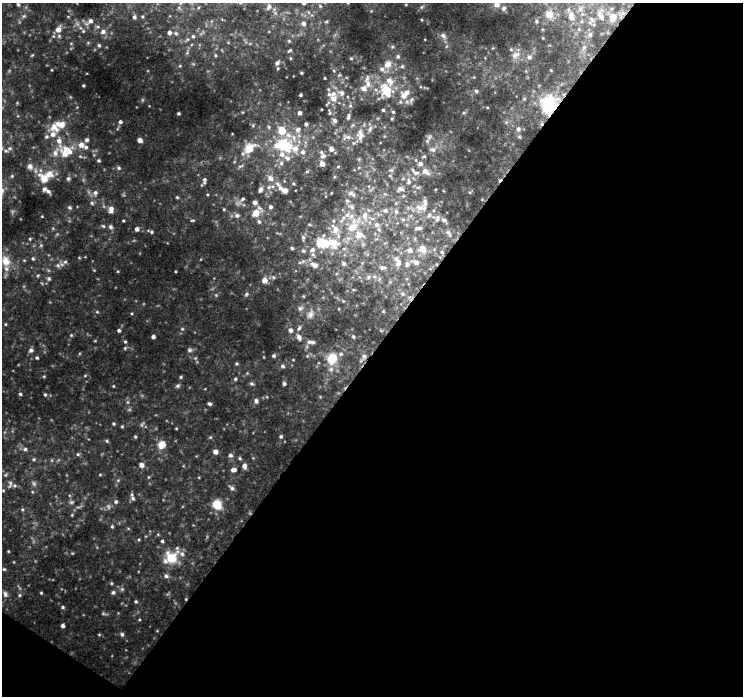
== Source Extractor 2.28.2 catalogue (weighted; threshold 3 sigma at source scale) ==
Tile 4 of 2 x 2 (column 2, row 2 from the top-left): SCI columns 742-1482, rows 52-745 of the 1483 x 1494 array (HDU 1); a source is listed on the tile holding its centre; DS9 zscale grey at full resolution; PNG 745 x 698 px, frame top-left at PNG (2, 3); no overlay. Shown black and unused: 51% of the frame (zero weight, under 3 of 4 exposures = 1% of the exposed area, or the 3 px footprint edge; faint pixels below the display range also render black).
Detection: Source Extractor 2.28.2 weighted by HDU 2 'WHT'; one run over the whole footprint, this tile lists its part. Background 0.0206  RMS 0.0061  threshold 0.0276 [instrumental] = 3 sigma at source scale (4.5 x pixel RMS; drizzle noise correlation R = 1.50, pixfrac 1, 0.0396/0.0396 arcsec/px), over >= 5 px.
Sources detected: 213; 1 cosmic-ray / hot-pixel residue — not listed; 22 inside a brighter listed object's ellipse — not listed separately; the other 190 listed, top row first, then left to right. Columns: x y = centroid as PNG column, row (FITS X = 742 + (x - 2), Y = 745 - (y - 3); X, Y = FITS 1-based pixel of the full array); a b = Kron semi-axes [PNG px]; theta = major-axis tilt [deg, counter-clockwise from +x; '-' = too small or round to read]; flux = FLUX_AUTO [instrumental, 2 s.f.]
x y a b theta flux
303 3 6 4 -27 0.76
18 4 5 4 - 0.9
496 4 6 6 - 2.7
320 6 4 4 - 0.52
269 7 7 5 63 1.6
504 8 6 5 - 0.98
549 14 10 8 -37 2.7
571 16 11 7 89 2.7
134 17 6 5 - 1.4
601 17 12 4 -50 1.5
613 17 6 6 - 6.4
90 21 7 6 - 2.3
303 24 5 5 - 1.4
58 29 7 6 - 3.5
103 32 7 6 - 2.2
169 33 5 5 - 1.6
590 34 6 5 - 1
443 35 8 5 -54 1.3
193 36 4 4 - 0.68
289 41 4 4 - 0.49
99 45 5 4 - 0.8
290 50 5 3 - 0.59
515 55 11 5 17 2
398 56 5 4 - 0.89
529 57 6 5 - 1.3
351 58 4 3 - 0.49
277 63 5 4 - 1.1
387 64 7 6 - 4.3
402 66 5 4 - 0.75
382 69 7 5 -15 1.6
301 73 3 2 - 0.47
368 84 10 6 -80 2.7
83 85 4 2 - 0.51
386 90 14 9 -67 11
476 91 5 4 - 0.79
342 93 7 6 - 1.8
300 95 3 2 - 0.61
404 96 9 8 - 3.9
333 99 11 8 -40 3.9
549 105 24 19 85 29
383 110 3 3 - 0.66
393 112 4 3 - 0.61
178 113 3 3 - 0.76
300 113 4 3 - 1.6
348 116 9 4 80 1.1
334 121 5 5 - 1.5
120 122 4 4 - 1.1
306 124 3 3 - 0.92
55 128 15 10 -40 6
298 129 7 6 - 1.7
518 129 7 6 - 1.9
282 131 6 5 - 10
288 135 9 6 -18 3
361 136 14 10 59 4.8
87 140 5 5 - 1.2
140 140 4 4 - 2.9
81 145 6 6 - 3.6
282 145 16 9 -19 26
249 148 13 9 41 8
331 149 5 5 - 2.3
433 150 7 4 -1 1.1
6 151 6 4 -18 1
69 151 20 8 -39 6.5
303 152 6 6 - 1.8
55 153 9 6 89 2.3
282 154 8 7 - 2.9
323 156 9 7 21 2.1
99 160 5 3 - 0.73
281 163 6 6 - 1.4
322 164 5 5 - 3
30 166 7 6 - 2.4
119 168 5 4 - 0.79
425 171 11 6 -37 3.3
415 173 9 5 -32 1.7
12 176 4 4 - 0.53
68 178 6 4 89 1
270 178 10 7 -48 2.9
44 179 14 9 -47 6.6
204 180 9 5 90 1.4
409 182 8 5 -84 1.4
269 187 5 5 - 1.1
280 188 7 6 - 2.3
260 189 7 4 66 1.8
401 189 9 5 -15 1.9
48 191 8 5 -19 1.5
95 193 7 5 -89 1.3
353 195 8 4 -44 1.4
177 197 5 3 - 0.57
243 199 7 4 29 1.1
347 201 6 4 -2 0.83
255 202 5 4 - 2
92 203 5 5 - 0.9
70 207 6 5 - 0.9
270 207 4 4 - 1.2
419 208 13 9 -6 4.6
111 209 8 6 84 2.7
385 210 7 6 - 1.8
396 212 6 5 - 1.4
256 213 9 8 - 5.2
237 215 6 6 - 1.4
429 215 6 5 - 1.4
351 216 7 6 - 2.4
365 216 11 8 88 4.8
437 218 10 4 89 1.4
444 220 6 6 - 1.1
259 221 5 5 - 1
377 225 8 7 - 2.5
103 226 6 4 -44 0.66
110 227 5 5 - 1.2
353 227 10 8 31 7.6
418 228 10 5 8 1.7
137 229 5 4 - 1.6
335 229 12 9 -67 5.1
152 232 5 4 - 0.82
448 233 10 5 -60 1.5
359 235 10 10 - 5.8
303 237 6 5 - 0.96
30 239 4 3 - 0.44
327 243 21 9 20 13
292 248 3 3 - 0.82
422 249 11 9 -43 4.8
410 250 7 7 - 2.5
442 252 5 5 - 0.91
33 259 5 3 - 0.62
6 261 11 9 -67 5.7
65 262 6 4 1 0.99
398 262 15 8 -67 4.5
416 262 8 6 -17 2.2
343 264 6 6 - 1
314 265 9 6 -29 2.9
383 267 9 5 0 1.6
368 277 6 5 - 1.2
49 279 5 5 - 1.1
264 280 5 5 - 4.1
246 294 6 4 88 0.82
300 308 7 5 42 1.3
383 311 4 3 - 0.46
310 314 9 7 61 2.6
299 328 6 4 46 1
119 330 4 4 - 0.91
290 330 6 5 - 2
153 337 4 3 - 1.5
299 337 9 6 -57 2.4
353 337 5 4 - 0.81
125 342 4 4 - 0.66
311 342 13 6 -5 2.5
31 350 6 5 - 1.4
189 350 5 4 - 0.87
274 356 5 5 - 1
364 356 7 6 - 1.9
37 358 4 3 - 0.71
332 358 15 13 64 11
237 364 4 3 - 0.64
282 366 6 5 - 1.2
181 377 5 3 - 0.55
235 379 4 4 - 0.65
284 383 5 4 - 0.98
251 384 6 4 -19 0.84
20 394 4 4 - 0.68
45 395 4 4 - 0.62
256 401 7 5 -80 1.3
210 404 4 4 - 1.1
114 424 4 3 - 0.63
122 426 5 3 - 0.53
281 436 4 4 - 0.82
107 441 5 3 - 0.58
162 444 8 7 - 5.7
25 449 5 5 - 1
215 452 5 4 - 2.6
78 454 5 4 - 0.72
230 455 6 4 -13 1.1
141 465 5 5 - 2.1
244 466 6 5 - 2.2
234 470 6 4 15 2
10 484 11 4 77 1.3
232 488 6 5 - 1.3
133 498 6 4 -61 1.1
116 502 5 5 - 1
217 504 11 9 -55 7.8
112 527 4 4 - 0.6
162 541 3 3 - 0.76
171 558 14 13 - 11
166 576 5 5 - 1.1
113 592 5 4 - 1
41 593 3 3 - 0.47
5 594 8 5 -64 1.4
136 601 4 3 - 0.69
63 607 4 3 - 0.67
63 626 3 3 - 1.4
122 634 5 4 - 1
Overlapping masked pixels (flux is a lower limit): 2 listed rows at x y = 549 105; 364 356
Isophote crosses this tile's border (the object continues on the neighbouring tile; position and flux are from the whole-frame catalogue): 2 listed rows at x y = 303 3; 496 4